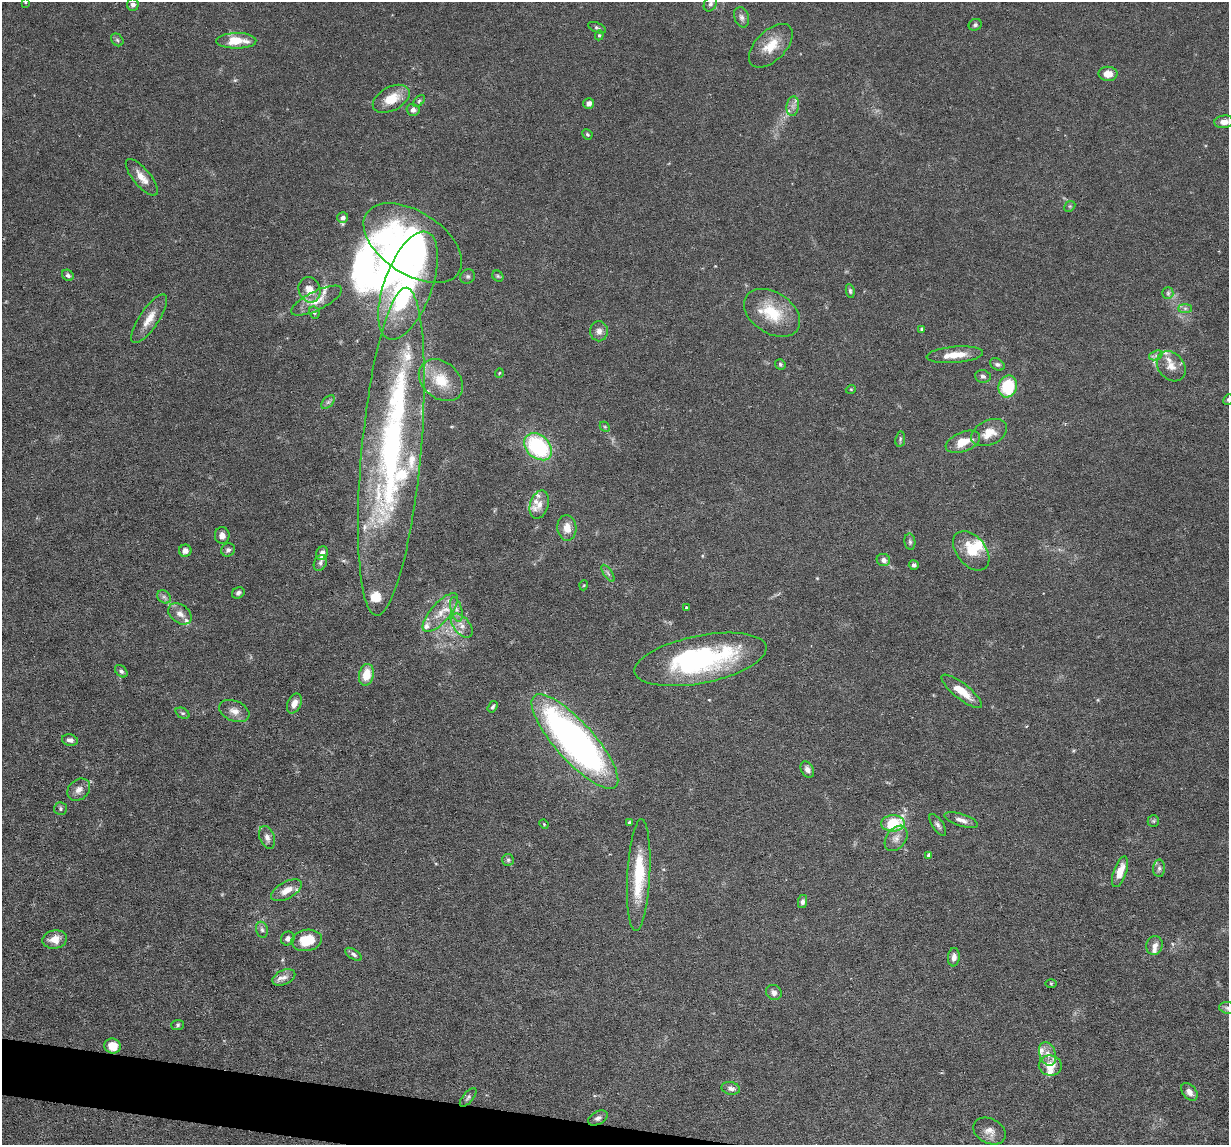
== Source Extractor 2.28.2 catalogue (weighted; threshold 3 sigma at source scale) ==
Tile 7 of 4 x 4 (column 3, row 2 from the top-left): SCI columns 2454-3680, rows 2405-3547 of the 4906 x 4927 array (HDU 1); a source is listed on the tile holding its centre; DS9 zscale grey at full resolution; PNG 1231 x 1147 px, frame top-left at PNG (2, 2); each listed source drawn as its Kron ellipse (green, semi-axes under 4 px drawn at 4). Shown black and unused: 2% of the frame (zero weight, under 3 of 6 exposures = <1% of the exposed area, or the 3 px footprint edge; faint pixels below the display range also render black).
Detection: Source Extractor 2.28.2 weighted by HDU 2 'WHT'; one run over the whole footprint, this tile lists its part. Background 0.0968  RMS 0.0042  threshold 0.0172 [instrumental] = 3 sigma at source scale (4.09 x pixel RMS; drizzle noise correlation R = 1.36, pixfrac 0.8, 0.05/0.05 arcsec/px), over >= 5 px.
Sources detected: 151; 5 inside a brighter object's white glare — neither listed nor drawn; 24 inside a brighter listed object's ellipse — not listed separately; the other 122 listed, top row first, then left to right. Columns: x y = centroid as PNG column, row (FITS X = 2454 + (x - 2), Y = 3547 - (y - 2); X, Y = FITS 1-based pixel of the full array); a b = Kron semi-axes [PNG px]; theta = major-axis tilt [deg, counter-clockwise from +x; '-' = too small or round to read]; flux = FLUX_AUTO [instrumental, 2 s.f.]
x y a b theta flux
25 2 3 2 - 0.3
710 4 8 6 57 1.2
133 5 6 6 - 1.3
742 17 10 7 -70 1.5
975 25 7 5 28 0.92
597 28 9 5 -23 0.83
599 35 5 4 - 0.5
117 40 7 5 -46 0.76
236 41 20 8 0 8.9
771 46 27 15 45 8.5
1108 74 9 7 0 4.4
391 99 20 12 28 8.6
419 101 7 4 46 0.72
589 103 5 5 - 1.8
793 106 10 6 82 1.8
413 110 6 6 - 1.3
1224 122 9 6 7 2.4
587 134 5 4 - 0.55
142 177 23 8 -51 4.6
1070 206 6 4 44 0.62
343 218 5 5 - 2.2
413 243 55 31 -33 89
68 275 6 5 - 0.94
468 276 8 7 - 0.95
498 276 6 5 - 0.65
408 286 57 24 70 45
309 290 13 10 -70 4.9
850 291 7 4 -82 0.72
1168 293 6 5 - 0.85
317 301 28 9 26 5.5
1185 308 7 4 0 0.86
314 312 6 5 - 0.79
772 313 31 20 -33 15
149 319 28 9 56 6.1
922 329 4 4 - 0.6
599 331 10 9 - 2.2
955 355 28 8 5 7.1
1156 355 7 4 19 1
780 364 5 5 - 0.65
997 364 8 5 -30 1.1
1171 366 16 13 -50 4.3
499 373 5 3 - 0.31
983 376 8 6 -6 1.1
441 380 24 18 -40 11
1008 387 11 9 74 17
851 389 5 3 - 0.33
1228 400 5 5 - 0.69
328 402 8 5 44 0.98
605 427 6 4 -44 0.53
989 433 19 12 24 6.3
900 439 8 5 82 0.73
963 442 18 9 21 7.5
538 447 16 11 -42 38
391 452 164 30 85 140
539 505 14 9 72 3.6
567 528 13 9 -86 4.7
222 536 8 7 - 2.2
910 542 8 5 -80 0.86
228 550 7 6 - 1.2
185 551 6 6 - 2.1
971 551 22 14 -50 9.3
322 553 7 5 66 1.9
883 560 7 6 - 2
320 563 8 6 61 1.1
914 565 5 5 - 1.1
608 573 10 4 -56 0.87
584 585 5 3 - 0.34
238 593 6 5 - 1.1
164 597 7 6 - 1.1
686 608 3 3 - 0.53
456 609 12 5 -76 2
440 613 24 9 48 6.3
180 614 13 9 -37 3
462 626 14 8 -50 3.2
700 659 67 24 11 69
121 671 7 5 -43 1
366 675 11 7 79 7.5
962 691 25 7 -38 7.6
294 703 10 6 65 2.9
492 707 6 4 55 0.8
234 711 16 10 -22 3.4
183 713 7 5 -26 0.71
70 740 8 5 -12 1.6
575 742 61 19 -48 190
807 769 9 6 -59 1.7
79 790 12 10 40 2.8
60 809 6 6 - 0.83
961 820 17 6 -18 2.4
1153 821 6 5 - 0.69
629 822 4 3 - 0.48
893 823 12 8 1 18
544 824 5 4 - 0.42
938 825 13 5 -56 1.3
267 837 12 7 -68 2.1
896 838 14 9 53 3
929 855 4 4 - 1.5
508 860 6 6 - 0.74
1159 868 9 6 89 1.1
1120 872 16 6 71 5.6
639 875 56 11 87 20
287 890 17 8 28 4.7
802 902 6 4 79 1.2
262 930 8 6 -73 1.1
288 938 7 6 - 1.5
55 939 12 9 9 4.5
307 940 15 10 11 11
1154 945 9 8 - 2.4
354 954 9 4 -33 0.98
954 957 9 6 85 2.3
284 977 12 7 25 2.5
1051 983 5 3 - 0.4
774 992 8 7 - 1.8
1228 1008 9 5 -8 1.1
178 1025 6 5 - 0.72
113 1046 8 7 - 6
1047 1054 12 8 -71 3.2
1050 1065 11 10 - 6.1
731 1088 9 6 -13 1.7
1189 1092 10 6 -50 2.5
468 1097 11 5 49 0.97
598 1118 10 6 28 1.5
990 1131 17 12 -27 3.5
Isophote crosses this tile's border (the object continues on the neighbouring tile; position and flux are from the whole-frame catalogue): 3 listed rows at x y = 25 2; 1228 400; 1228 1008